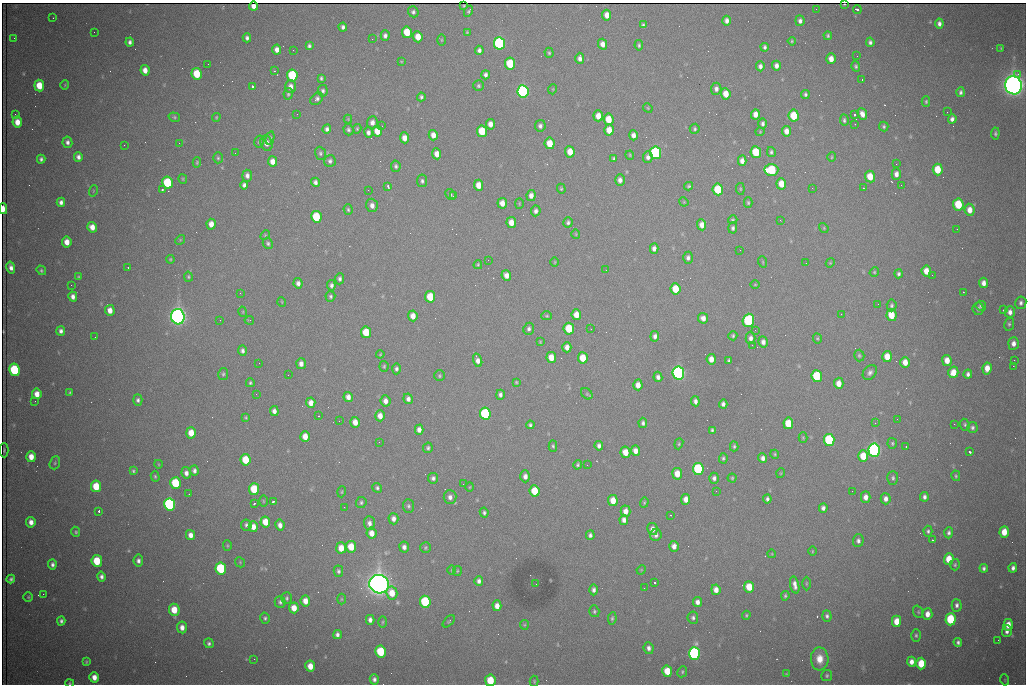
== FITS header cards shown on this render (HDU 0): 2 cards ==
NAXIS1  =                 1024 /fastest changing axis
NAXIS2  =                  682 /next to fastest changing axis

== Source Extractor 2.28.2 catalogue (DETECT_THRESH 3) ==
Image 1024 x 682 px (HDU 0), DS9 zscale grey, 1 PNG px = 1 image px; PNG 1028 x 686 px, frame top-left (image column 1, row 682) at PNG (2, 3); each listed source drawn as its Kron ellipse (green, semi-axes under 4 px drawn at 4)
Background 2250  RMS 29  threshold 86.7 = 3 sigma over >= 5 px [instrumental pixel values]
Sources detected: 512; of the 512, the 500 brightest by FLUX_AUTO listed and drawn (12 fainter detections omitted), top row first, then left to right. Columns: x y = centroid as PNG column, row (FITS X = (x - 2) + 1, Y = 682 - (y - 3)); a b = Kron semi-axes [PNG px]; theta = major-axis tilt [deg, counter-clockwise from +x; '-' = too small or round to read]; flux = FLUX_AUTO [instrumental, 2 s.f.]
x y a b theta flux
844 5 3 2 - 1.5e+03
254 6 4 4 - 1.0e+04
464 6 3 3 - 2.2e+03
816 9 2 2 - 9.1e+02
857 9 4 3 - 7.7e+03
468 11 6 4 61 2.8e+03
413 12 5 5 - 4.8e+03
607 15 5 4 - 1.7e+04
53 18 3 2 - 2.0e+03
727 21 5 4 - 8.1e+03
800 21 5 4 - 6.4e+03
939 24 5 4 - 7.6e+03
643 25 4 3 - 3.5e+03
343 27 4 4 - 5.6e+03
94 32 2 2 - 1.1e+03
407 32 6 5 - 5.0e+04
467 32 3 3 - 2.1e+03
385 36 5 4 - 6.1e+03
828 36 4 3 - 3.3e+03
418 37 5 4 - 2.6e+04
14 38 3 2 - 1.7e+03
247 38 4 4 - 5.7e+03
372 39 2 2 - 1.1e+03
441 40 5 3 - 2.0e+03
792 41 4 4 - 2.4e+03
130 42 4 4 - 6.0e+03
870 42 5 4 - 5.2e+03
500 43 6 5 - 4.6e+05
603 44 5 4 - 1.3e+04
639 45 5 4 - 3.4e+03
309 46 4 3 - 4.5e+03
765 47 4 3 - 4.4e+03
1001 48 3 2 - 1.9e+03
277 50 5 4 - 1.1e+04
293 50 2 2 - 9.1e+02
479 50 4 4 - 6.1e+03
549 53 5 4 - 3.0e+03
857 56 2 2 - 2.0e+03
580 58 5 4 - 8.7e+03
831 59 5 4 - 1.6e+04
401 61 4 2 - 1.4e+03
208 64 2 2 - 2.7e+03
510 64 6 5 - 1.0e+05
760 66 5 4 - 7.0e+03
776 66 5 4 - 9.4e+03
856 66 5 4 - 3.6e+03
145 70 5 4 - 1.6e+04
274 71 2 2 - 1.3e+03
197 74 6 5 - 6.3e+04
1018 74 2 2 - 1.6e+04
292 75 6 5 - 1.4e+05
485 75 4 4 - 6.2e+03
321 78 4 3 - 3.3e+03
862 79 3 2 - 4.0e+03
39 85 6 5 - 4.3e+04
65 85 5 4 - 2.1e+03
1013 85 9 8 - 2.3e+06
252 86 3 3 - 9.1e+04
478 86 5 5 - 3.4e+03
290 87 6 5 - 1.2e+04
553 89 5 3 - 1.8e+03
716 89 6 5 - 7.8e+03
323 91 6 5 - 4.2e+03
523 91 6 5 - 5.6e+05
960 92 5 4 - 4.6e+03
288 94 6 4 80 3.2e+03
726 94 5 5 - 2.5e+04
805 94 4 3 - 4.1e+03
421 97 4 3 - 3.8e+03
317 99 7 5 44 6.5e+03
926 102 5 4 - 3.1e+03
648 108 5 4 - 2.0e+03
947 112 2 2 - 3.1e+03
15 114 2 2 - 9.7e+02
297 114 2 2 - 2.2e+03
755 114 5 4 - 1.4e+04
862 114 6 4 -66 1.3e+04
854 115 3 2 - 2.7e+03
598 116 5 5 - 2.1e+04
794 116 6 5 - 6.4e+04
174 117 6 4 -17 3.2e+03
216 117 4 3 - 1.8e+03
348 119 4 4 - 1.8e+03
608 119 6 5 - 3.7e+04
952 119 5 4 - 7.3e+03
844 120 6 4 -85 4.1e+03
17 122 5 5 - 2.3e+04
372 122 6 5 - 1.0e+04
490 124 5 4 - 1.3e+04
763 124 5 4 - 5.0e+03
855 124 2 2 - 2.3e+03
382 126 3 2 - 1.7e+03
540 126 6 5 - 5.9e+03
884 127 5 4 - 3.5e+03
327 129 4 4 - 6.1e+03
357 129 5 3 - 2.6e+03
695 129 5 5 - 3.2e+03
348 130 6 5 - 4.6e+03
609 130 5 5 - 2.5e+04
377 131 5 5 - 2.7e+04
482 131 6 5 - 6.5e+04
786 131 5 4 - 1.4e+04
368 132 5 4 - 6.7e+03
760 132 4 4 - 2.0e+03
995 133 6 4 86 3.5e+03
433 135 5 4 - 1.5e+04
633 135 5 4 - 1.0e+04
270 138 7 4 76 3.2e+03
404 138 5 4 - 1.6e+04
67 142 6 5 - 6.8e+03
259 142 6 4 75 3.7e+03
179 143 2 2 - 4.1e+03
266 143 8 6 -74 1.3e+04
550 143 6 5 - 3.7e+04
124 145 3 2 - 1.8e+03
570 152 5 5 - 2.9e+04
756 152 6 5 - 7.2e+04
771 152 5 4 - 3.9e+03
235 153 2 2 - 1.3e+03
320 153 6 5 - 3.9e+03
656 153 6 5 - 3.9e+05
437 154 5 4 - 1.6e+04
630 155 4 3 - 2.1e+03
78 157 5 4 - 7.6e+03
648 157 6 5 - 8.0e+03
832 157 5 4 - 2.2e+03
218 158 5 4 - 3.1e+03
41 159 4 4 - 5.1e+03
614 159 4 4 - 3.4e+03
272 161 5 4 - 1.6e+04
330 161 6 5 - 5.0e+03
742 161 5 4 - 1.2e+04
197 162 5 4 - 2.4e+03
896 164 2 2 - 1.5e+03
396 166 6 4 -76 4.9e+03
938 169 6 5 - 5.0e+04
771 170 7 6 - 1.4e+05
896 174 6 4 -89 1.0e+04
247 176 6 5 - 7.8e+03
870 177 6 5 - 3.8e+04
183 179 4 4 - 2.1e+03
620 180 5 5 - 9.7e+03
422 181 6 5 - 4.6e+03
315 182 5 4 - 6.4e+03
167 183 6 5 - 1.3e+05
781 184 5 5 - 2.9e+04
244 185 4 4 - 5.7e+03
479 185 5 4 - 2.3e+04
901 185 2 2 - 1.9e+03
388 186 4 2 - 5.3e+03
689 186 4 4 - 2.9e+03
812 188 2 2 - 3.0e+03
863 188 2 2 - 1.3e+03
561 189 5 4 - 2.6e+03
718 189 6 5 - 8.5e+04
740 189 6 4 -83 2.3e+03
162 190 3 2 - 3.9e+03
368 190 2 2 - 8.1e+03
93 191 5 3 - 1.7e+03
451 195 6 5 - 3.3e+03
531 195 5 4 - 1.1e+04
454 196 3 2 - 4.9e+03
61 202 4 4 - 7.3e+03
684 202 5 4 - 1.8e+03
502 203 5 4 - 1.6e+04
519 203 5 3 - 1.7e+03
748 203 5 4 - 3.0e+03
958 204 6 5 - 8.7e+04
372 205 7 5 -73 1.0e+04
3 209 5 3 - 2.3e+04
348 210 5 4 - 3.1e+03
970 210 6 5 - 1.8e+04
536 211 5 4 - 6.8e+03
316 217 6 5 - 9.4e+04
733 220 5 4 - 2.8e+03
780 220 3 2 - 2.3e+03
511 222 5 4 - 2.1e+04
568 222 5 4 - 4.3e+03
211 224 5 4 - 1.6e+04
702 225 5 4 - 1.5e+04
92 227 5 5 - 1.6e+04
733 228 5 4 - 4.7e+03
824 228 5 4 - 2.2e+03
957 229 3 2 - 2.1e+03
576 234 4 4 - 1.9e+03
265 235 5 4 - 2.3e+03
180 240 5 4 - 2.0e+03
67 242 5 4 - 1.8e+04
268 243 6 5 - 3.7e+03
654 249 5 4 - 9.2e+03
740 250 2 2 - 9.8e+02
688 258 6 5 - 6.0e+03
170 259 4 4 - 2.2e+03
488 260 2 2 - 1.9e+03
555 262 5 3 - 1.7e+03
763 262 6 3 -72 2.1e+03
806 263 2 2 - 1.1e+03
830 263 5 3 - 1.8e+03
478 265 4 3 - 2.4e+03
11 267 6 4 -75 9.4e+03
128 268 2 2 - 1.8e+03
41 270 5 4 - 2.8e+03
606 270 2 2 - 1.5e+03
926 271 5 4 - 2.4e+04
874 272 5 4 - 2.4e+03
899 274 4 4 - 4.2e+03
506 275 5 5 - 1.3e+04
932 275 2 2 - 1.0e+03
79 277 4 3 - 2.6e+03
188 277 5 4 - 3.0e+03
340 279 5 4 - 5.3e+03
298 283 5 4 - 8.1e+03
983 283 5 4 - 1.1e+04
71 285 2 2 - 7.1e+03
331 285 5 4 - 5.6e+03
755 285 5 3 - 1.7e+03
676 289 6 5 - 5.4e+04
963 292 2 2 - 1.1e+03
240 293 2 2 - 1.0e+03
330 296 5 5 - 3.7e+03
73 297 5 4 - 8.5e+03
430 297 6 5 - 5.9e+04
282 302 5 3 - 1.6e+03
1021 303 6 5 - 6.0e+03
878 304 2 2 - 1.1e+03
892 305 6 5 - 3.9e+03
981 306 5 5 - 5.1e+03
978 309 6 5 - 4.3e+03
110 310 5 4 - 1.5e+04
1003 310 3 2 - 1.9e+03
243 312 5 3 - 1.8e+03
1010 312 6 5 - 9.9e+03
841 314 2 2 - 2.7e+03
576 315 5 5 - 2.3e+04
891 315 6 5 - 4.2e+04
413 316 5 4 - 1.7e+04
547 316 5 4 - 2.7e+03
178 317 8 6 -79 1.4e+06
703 318 5 5 - 1.1e+04
220 320 2 2 - 9.4e+02
249 320 5 3 - 1.6e+03
748 320 7 5 71 2.4e+05
1009 324 7 5 81 3.9e+03
529 329 6 5 - 5.5e+03
569 329 6 5 - 6.9e+04
591 329 2 2 - 2.3e+03
755 330 3 2 - 1.6e+03
61 331 5 4 - 6.9e+03
366 332 6 5 - 5.5e+04
655 336 5 4 - 6.4e+03
733 336 4 4 - 3.3e+03
95 337 2 2 - 9.3e+02
750 338 6 5 - 7.9e+03
817 338 5 4 - 2.5e+03
540 342 3 3 - 1.8e+03
763 342 6 4 -82 8.8e+03
1013 343 6 5 - 1.1e+04
752 345 3 2 - 4.3e+03
567 347 5 4 - 1.2e+04
242 351 5 4 - 5.7e+03
380 354 4 3 - 1.8e+03
859 355 6 5 - 3.2e+03
887 356 5 5 - 2.7e+04
551 357 5 5 - 2.7e+04
583 358 5 5 - 4.3e+04
711 359 5 4 - 1.6e+04
478 360 7 4 -73 1.0e+04
729 360 4 3 - 3.0e+03
947 360 5 4 - 2.1e+04
1014 360 2 2 - 2.5e+03
905 362 5 4 - 2.0e+04
259 363 2 2 - 1.6e+03
301 364 5 5 - 1.0e+04
384 366 5 4 - 2.5e+03
1013 366 2 2 - 2.2e+04
987 368 6 4 81 2.3e+04
396 369 5 4 - 5.0e+03
14 370 6 5 - 1.7e+05
870 372 8 6 50 6.9e+03
953 372 6 5 - 2.5e+04
678 373 6 5 - 7.9e+05
223 374 6 5 - 3.5e+03
968 374 4 4 - 6.1e+03
288 375 3 2 - 1.5e+03
439 376 5 5 - 3.1e+03
817 376 6 5 - 1.2e+05
658 377 5 4 - 6.8e+03
516 382 4 4 - 2.2e+03
250 383 4 4 - 3.0e+03
839 383 6 5 - 2.0e+04
638 385 5 4 - 1.6e+04
70 392 4 3 - 2.7e+03
37 394 5 4 - 1.8e+04
256 394 3 2 - 1.9e+03
587 394 6 5 - 3.3e+03
500 395 5 4 - 5.8e+03
348 397 5 4 - 1.1e+04
408 399 5 4 - 7.9e+03
138 400 5 4 - 5.1e+03
35 401 2 2 - 1.8e+03
385 401 6 5 - 1.2e+04
695 401 5 4 - 7.4e+03
311 403 5 4 - 1.5e+04
723 404 4 4 - 6.7e+03
274 411 5 4 - 8.7e+03
485 414 6 5 - 2.6e+05
319 416 2 2 - 1.5e+03
380 416 5 4 - 1.7e+04
246 417 3 3 - 2.5e+03
897 419 2 2 - 9.8e+02
339 421 2 2 - 1.3e+03
355 422 5 4 - 1.7e+04
643 423 5 4 - 5.0e+03
788 423 6 5 - 5.3e+04
875 423 3 3 - 2.4e+03
954 424 2 2 - 9.6e+03
530 425 4 4 - 3.8e+03
965 425 6 5 - 3.1e+03
972 427 5 5 - 4.5e+03
419 430 5 4 - 1.0e+04
712 430 4 3 - 3.4e+03
191 433 5 5 - 3.0e+04
305 437 5 4 - 2.2e+04
803 438 5 4 - 2.4e+03
829 440 6 5 - 1.9e+05
379 442 2 2 - 9.1e+02
892 443 5 4 - 3.0e+03
679 444 5 4 - 2.6e+03
553 446 6 4 -87 3.2e+03
599 446 5 4 - 6.6e+03
734 446 5 4 - 3.2e+03
906 446 3 2 - 3.5e+03
428 448 5 4 - 4.0e+03
4 450 7 2 90 2.4e+03
874 450 6 5 - 7.9e+05
635 451 5 4 - 1.4e+04
625 452 5 5 - 2.7e+04
970 452 3 3 - 7.0e+03
775 454 4 4 - 2.1e+03
863 456 6 5 - 4.4e+04
31 457 5 5 - 2.0e+04
723 458 5 4 - 3.4e+03
763 458 5 4 - 8.0e+03
246 460 6 5 - 5.8e+04
55 463 7 5 70 3.3e+03
158 464 4 3 - 1.6e+03
578 465 5 4 - 3.4e+03
587 465 2 2 - 5.5e+03
698 469 6 5 - 2.0e+05
194 470 5 4 - 6.0e+03
133 471 4 3 - 3.1e+03
186 473 6 4 -80 8.8e+03
781 473 5 3 - 1.6e+03
677 474 6 5 - 2.6e+04
155 476 5 4 - 2.9e+03
525 476 6 5 - 1.0e+04
956 476 5 4 - 2.9e+03
433 478 5 5 - 5.5e+03
714 478 5 4 - 6.3e+03
732 478 4 4 - 2.5e+03
893 478 7 5 89 4.5e+03
175 483 6 5 - 1.0e+05
463 484 2 2 - 1.2e+03
96 486 6 5 - 5.7e+04
470 487 4 3 - 1.6e+03
377 488 5 4 - 4.2e+03
254 489 6 5 - 7.8e+04
535 491 6 5 - 5.5e+04
716 491 3 2 - 2.3e+03
852 491 2 2 - 1.5e+03
342 492 6 3 72 2.3e+03
189 494 2 2 - 1.1e+03
450 497 7 6 - 8.3e+03
866 497 5 4 - 1.2e+04
924 497 5 4 - 6.2e+03
686 499 5 4 - 1.5e+04
767 499 4 4 - 5.0e+03
886 499 5 5 - 9.7e+03
613 500 5 5 - 2.8e+04
263 501 6 4 -89 2.0e+03
273 501 4 3 - 3.6e+03
361 502 5 5 - 3.8e+03
644 502 5 4 - 2.5e+03
170 504 6 5 - 5.1e+05
254 504 3 2 - 3.2e+03
408 506 6 5 - 3.9e+03
344 507 2 2 - 4.2e+03
823 508 4 4 - 6.6e+03
99 511 3 2 - 3.0e+03
625 511 6 5 - 1.5e+04
484 513 5 4 - 4.3e+03
670 515 2 2 - 1.1e+03
393 519 5 5 - 9.5e+03
624 520 5 4 - 1.0e+04
31 522 5 4 - 1.2e+04
265 522 5 5 - 3.1e+04
369 523 7 5 -88 9.1e+03
246 525 5 5 - 4.6e+03
280 525 5 4 - 1.0e+04
253 527 5 4 - 1.6e+04
652 529 6 5 - 1.1e+04
928 531 5 4 - 4.0e+03
76 532 5 4 - 3.2e+03
1004 532 5 4 - 3.4e+04
372 533 5 5 - 1.8e+04
949 533 5 4 - 5.3e+03
190 535 5 4 - 1.2e+04
590 535 5 4 - 5.5e+03
656 535 6 5 - 6.9e+03
932 540 3 2 - 1.3e+03
858 541 6 5 - 6.4e+03
227 546 5 4 - 2.2e+03
674 546 5 4 - 1.1e+04
351 547 6 5 - 4.3e+04
404 547 5 5 - 7.9e+03
341 548 5 5 - 2.7e+04
425 548 5 5 - 3.0e+03
812 551 5 3 - 1.8e+03
772 554 4 3 - 1.4e+03
949 559 6 5 - 4.0e+04
97 561 6 5 - 6.7e+04
138 561 6 5 - 7.2e+03
240 562 5 4 - 2.2e+03
52 564 5 4 - 5.9e+03
955 565 6 5 - 3.5e+03
221 568 6 5 - 1.7e+05
984 568 4 3 - 4.7e+03
1013 568 5 4 - 6.8e+03
452 570 5 3 - 1.9e+03
641 570 5 4 - 1.7e+03
338 571 6 4 -76 4.3e+03
457 571 5 4 - 2.1e+03
101 577 5 4 - 6.6e+03
11 579 4 4 - 4.8e+03
479 581 5 4 - 6.8e+03
654 583 3 3 - 1.0e+05
806 583 7 3 90 2.1e+03
379 584 10 9 - 2.7e+06
536 584 2 2 - 9.2e+02
795 585 8 4 -78 1.1e+04
749 587 5 5 - 4.3e+04
644 588 2 2 - 1.2e+03
594 590 5 4 - 6.7e+03
716 590 5 4 - 1.4e+04
392 593 6 5 - 3.2e+04
43 594 2 2 - 1.0e+04
785 596 5 3 - 3.2e+03
28 597 5 5 - 2.7e+03
287 598 6 5 - 3.7e+03
341 599 5 3 - 2.0e+03
305 601 5 5 - 1.7e+04
280 602 6 5 - 4.4e+03
425 602 6 5 - 1.9e+05
697 602 5 4 - 9.5e+03
957 605 6 5 - 6.4e+03
497 606 5 4 - 1.6e+04
294 608 5 5 - 2.3e+04
174 610 6 5 - 3.9e+04
594 611 6 5 - 3.6e+03
918 612 6 4 -70 2.7e+03
927 614 6 5 - 1.5e+04
746 615 4 3 - 2.4e+03
827 616 5 4 - 4.7e+03
265 618 6 5 - 3.9e+03
612 618 6 4 82 3.5e+03
693 618 6 5 - 4.9e+03
950 619 6 5 - 1.3e+05
370 620 5 4 - 8.1e+03
61 621 4 4 - 5.4e+03
449 621 7 3 45 2.4e+03
896 621 5 4 - 3.0e+04
383 622 6 3 88 2.4e+03
524 625 5 4 - 2.2e+03
1008 625 6 4 84 2.4e+04
182 627 6 5 - 1.2e+04
1007 631 6 5 - 8.5e+03
337 635 4 4 - 6.3e+03
916 635 6 5 - 3.6e+03
998 640 2 2 - 1.3e+03
958 642 4 4 - 4.9e+03
209 643 5 4 - 4.8e+03
649 648 6 5 - 7.6e+03
381 652 6 5 - 1.1e+05
694 653 6 5 - 5.2e+05
254 659 2 2 - 5.7e+03
820 659 11 9 -88 2.7e+04
86 662 4 3 - 2.7e+03
911 662 5 4 - 1.3e+04
921 663 6 5 - 6.1e+04
310 666 5 5 - 2.5e+04
667 671 6 5 - 4.2e+04
682 672 6 4 64 3.1e+03
786 674 4 3 - 1.5e+03
827 676 6 5 - 3.1e+03
94 677 5 4 - 1.6e+04
374 679 5 4 - 6.5e+03
490 680 6 5 - 5.7e+04
1005 680 5 3 - 2.0e+03
534 681 5 4 - 2.3e+03
70 683 4 3 - 2.5e+03
At the frame edge (FLAGS 8, measured only in part): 3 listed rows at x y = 3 209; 490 680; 70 683
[12 fainter detections neither listed nor drawn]

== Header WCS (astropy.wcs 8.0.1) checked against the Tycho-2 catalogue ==
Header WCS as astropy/WCSLIB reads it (CRVAL/CRPIX/CD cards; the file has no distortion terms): RA---TAN/DEC--TAN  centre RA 06:56:17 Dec +31:26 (104.07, +31.43 deg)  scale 1.44 arcsec/px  FOV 24.5' x 16.3'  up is -93 deg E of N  parity flipped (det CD > 0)
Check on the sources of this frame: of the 60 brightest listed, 11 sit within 2.2 arcsec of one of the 16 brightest Tycho-2 stars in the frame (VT <= 13.07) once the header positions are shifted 0.43 arcsec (0.17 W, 0.40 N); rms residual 1.22 arcsec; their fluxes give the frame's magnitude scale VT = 25.48 - 2.5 log10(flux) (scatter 0.42 mag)
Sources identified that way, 11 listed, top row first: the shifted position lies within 2.2 arcsec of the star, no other Tycho-2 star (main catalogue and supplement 1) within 4.4 arcsec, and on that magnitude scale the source's flux lands within +1.5 / -3 mag of the star's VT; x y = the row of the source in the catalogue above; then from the Tycho-2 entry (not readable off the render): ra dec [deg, ICRS J2000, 3 dp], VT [Tycho-2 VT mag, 2 dp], TYC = Tycho-2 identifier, HIP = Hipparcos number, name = IAU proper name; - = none
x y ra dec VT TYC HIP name
523 91 103.952 +31.434 11.53 2437-424-1 - -
656 153 103.978 +31.488 11.51 2437-421-1 - -
771 170 103.984 +31.534 11.82 2437-428-1 - -
178 317 104.065 +31.301 9.89 2437-425-1 - -
748 320 104.055 +31.528 12.03 2437-1294-1 - -
678 373 104.081 +31.501 10.83 2437-37-1 - -
874 450 104.112 +31.580 11.47 2437-71-1 - -
170 504 104.152 +31.301 11.67 2437-646-1 - -
379 584 104.185 +31.385 8.52 2437-370-1 33393 -
425 602 104.192 +31.404 11.68 2437-91-1 - -
694 653 104.211 +31.512 11.03 2437-937-1 - -